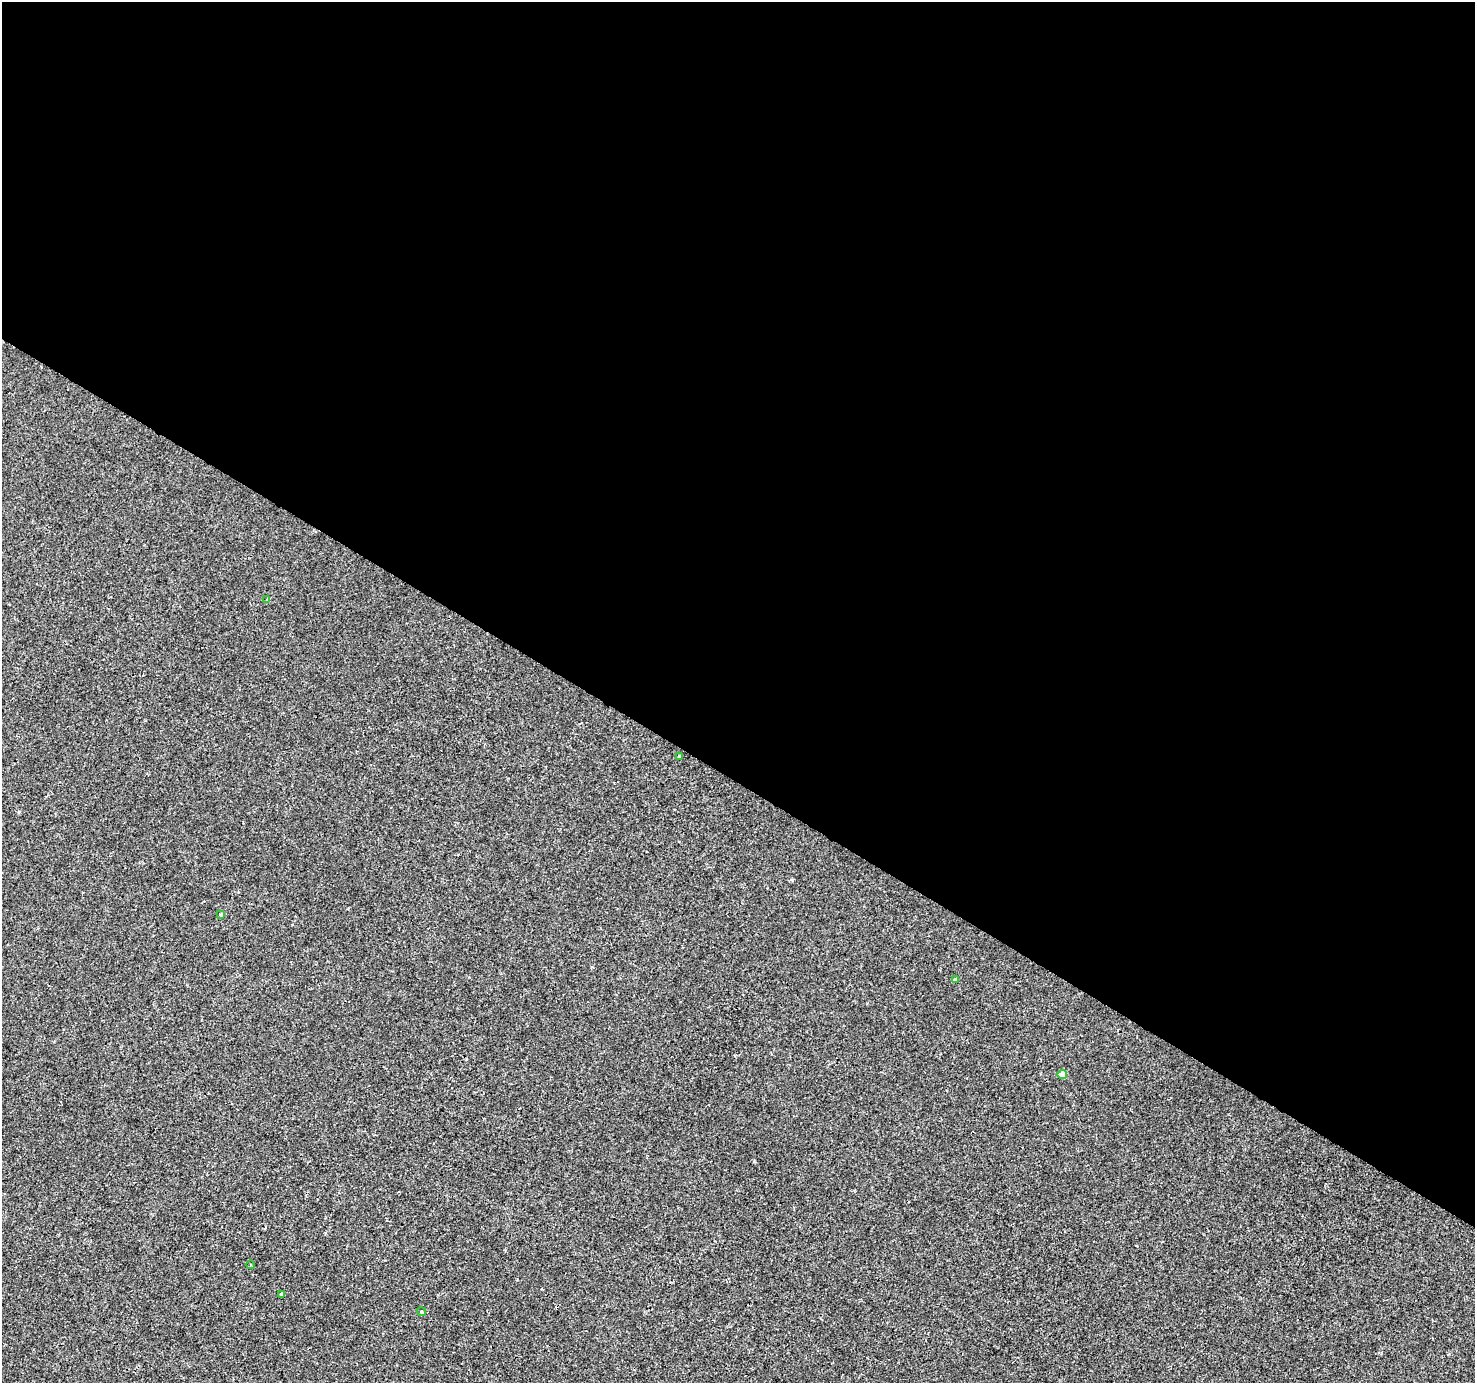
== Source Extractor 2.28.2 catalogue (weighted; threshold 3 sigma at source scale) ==
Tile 3 of 4 x 4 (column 3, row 1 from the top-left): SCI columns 2949-4421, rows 4331-5711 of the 5901 x 5965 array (HDU 1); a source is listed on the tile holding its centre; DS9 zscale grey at full resolution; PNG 1477 x 1385 px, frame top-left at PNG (2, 2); each listed source drawn as its Kron ellipse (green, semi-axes under 4 px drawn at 4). Shown black and unused: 57% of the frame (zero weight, under 2 of 3 exposures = <1% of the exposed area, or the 3 px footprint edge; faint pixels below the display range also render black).
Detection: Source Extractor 2.28.2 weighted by HDU 2 'WHT'; one run over the whole footprint, this tile lists its part. Background 0.00173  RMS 0.0043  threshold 0.0194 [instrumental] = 3 sigma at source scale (4.5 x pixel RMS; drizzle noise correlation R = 1.50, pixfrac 1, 0.0396/0.0396 arcsec/px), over >= 5 px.
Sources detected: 8; all 8 listed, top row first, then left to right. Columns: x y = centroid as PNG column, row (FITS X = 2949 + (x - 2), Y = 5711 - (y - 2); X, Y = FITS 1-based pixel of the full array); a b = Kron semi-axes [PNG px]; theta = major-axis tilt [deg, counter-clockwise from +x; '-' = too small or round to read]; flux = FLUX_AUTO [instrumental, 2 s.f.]
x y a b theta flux
267 600 4 3 - 0.63
679 757 3 3 - 1.1
221 915 4 3 - 0.43
955 980 3 3 - 2.2
1062 1074 5 4 - 3.7
250 1265 4 3 - 0.33
281 1294 3 3 - 0.52
422 1312 4 4 - 0.73